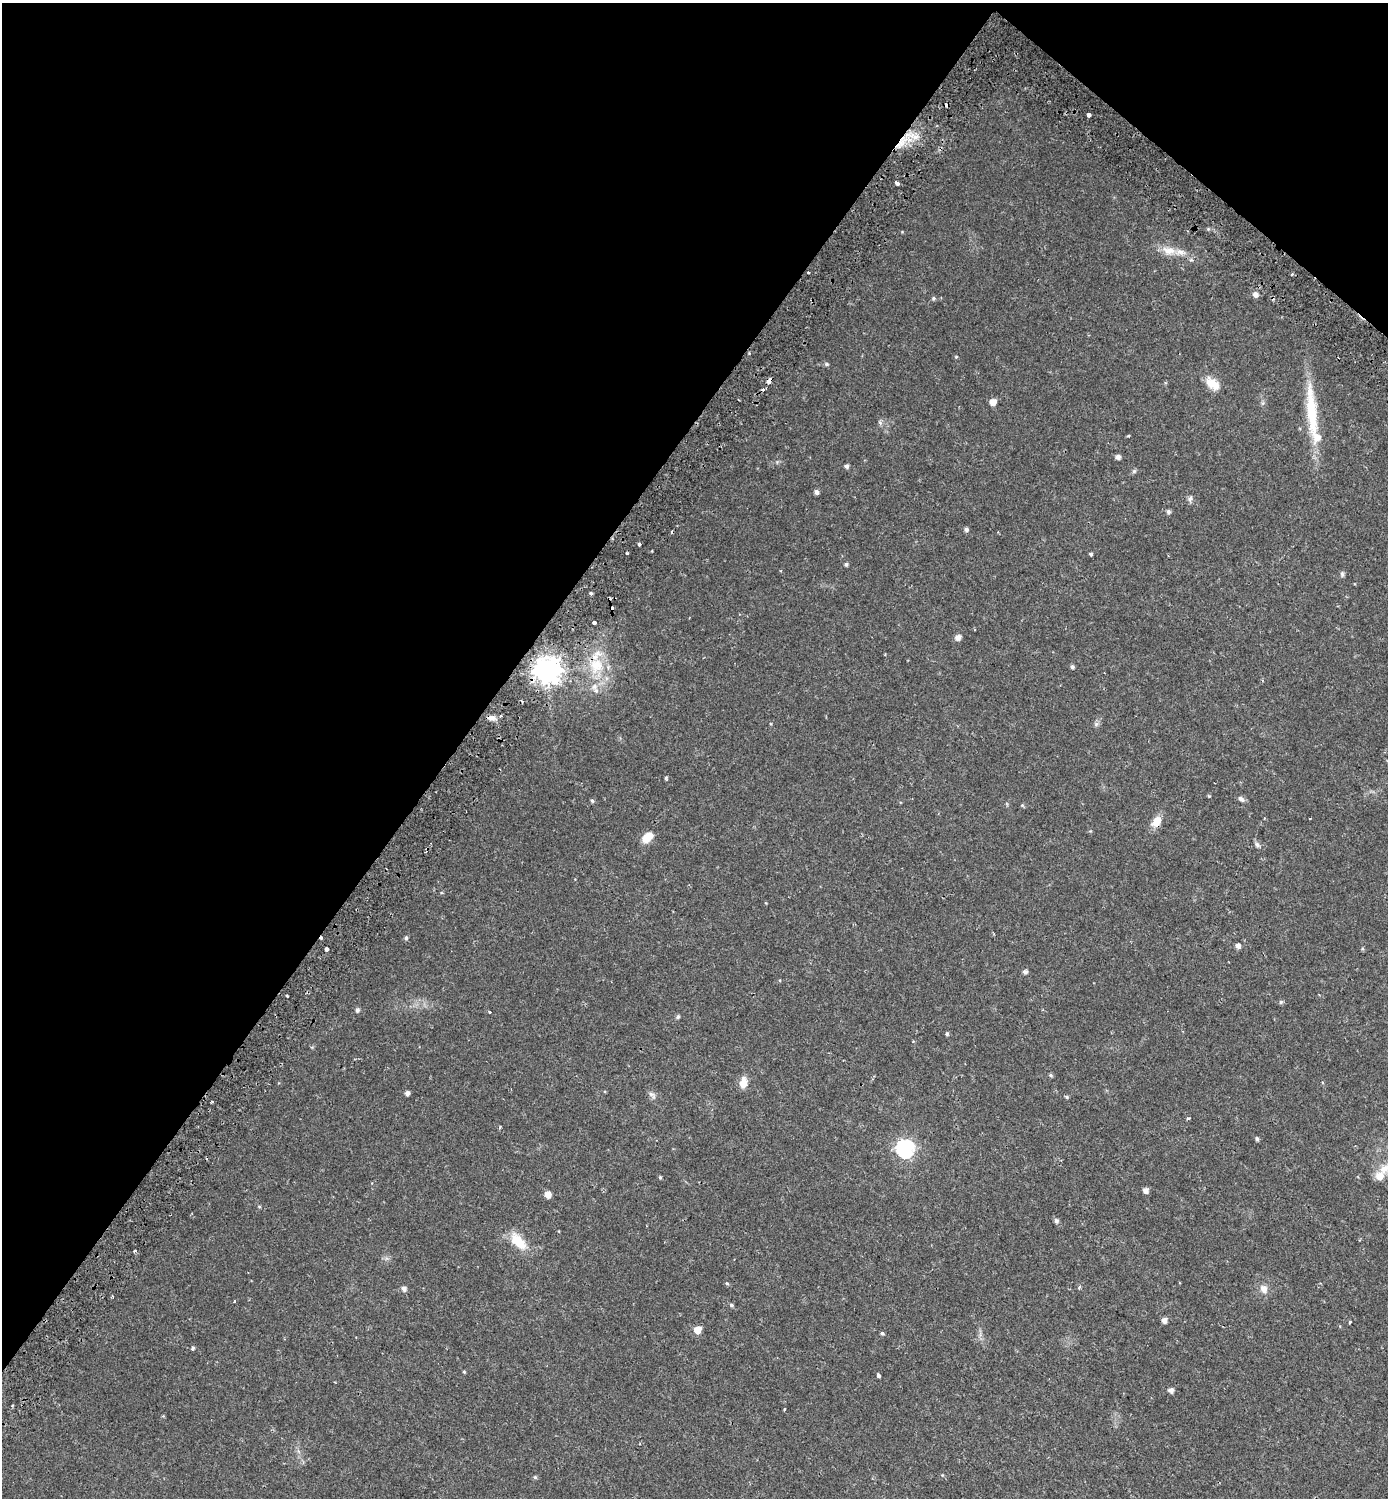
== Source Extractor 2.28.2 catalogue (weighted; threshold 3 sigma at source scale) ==
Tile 2 of 4 x 4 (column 2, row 1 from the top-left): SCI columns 1728-3113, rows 4557-6052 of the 6167 x 6134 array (HDU 1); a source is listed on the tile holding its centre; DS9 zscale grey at full resolution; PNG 1390 x 1500 px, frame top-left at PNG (2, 3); no overlay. Shown black and unused: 36% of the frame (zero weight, under 2 of 3 exposures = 5% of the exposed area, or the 3 px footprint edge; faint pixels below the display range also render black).
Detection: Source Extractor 2.28.2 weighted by HDU 2 'WHT'; one run over the whole footprint, this tile lists its part. Background 0.0158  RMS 0.003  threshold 0.0134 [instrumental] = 3 sigma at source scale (4.5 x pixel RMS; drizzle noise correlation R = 1.50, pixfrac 1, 0.0396/0.0396 arcsec/px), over >= 5 px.
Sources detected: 102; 8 cosmic-ray / hot-pixel residue — not listed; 5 inside a brighter listed object's ellipse — not listed separately; the other 89 listed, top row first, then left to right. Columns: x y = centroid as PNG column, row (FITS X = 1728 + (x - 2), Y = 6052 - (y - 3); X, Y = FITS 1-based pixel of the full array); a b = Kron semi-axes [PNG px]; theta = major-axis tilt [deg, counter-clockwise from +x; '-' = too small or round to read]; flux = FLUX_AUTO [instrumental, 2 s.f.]
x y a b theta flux
947 105 4 4 - 1.4
1088 115 4 3 - 2.5
902 142 24 8 48 5
897 183 5 3 - 1.2
1169 250 20 11 -13 3.8
1191 260 6 4 0 0.44
808 272 3 2 - 0.28
1255 294 6 5 - 1.5
934 298 5 5 - 0.5
956 357 4 4 - 0.31
826 364 5 5 - 0.43
769 381 5 4 - 4
1212 383 19 11 -36 4.3
993 402 5 5 - 3
1312 412 81 12 -85 16
880 423 6 4 -21 0.49
1128 436 3 3 - 0.34
1118 457 5 4 - 1.3
847 466 4 4 - 0.98
1134 471 6 6 - 0.5
817 492 5 4 - 0.97
1190 499 8 6 66 0.81
1168 512 5 5 - 0.76
966 529 5 5 - 0.82
639 544 3 3 - 3.8
1090 554 3 3 - 1.3
846 564 4 4 - 0.58
1342 574 8 5 -82 0.61
591 593 4 3 - 0.48
594 623 3 3 - 2.9
958 637 6 5 - 1.8
596 665 25 20 78 11
1072 667 5 4 - 0.64
547 671 9 9 - 330
596 691 8 6 -74 0.87
492 718 12 7 -5 1.6
1096 724 7 5 47 0.66
666 778 4 4 - 0.33
1209 796 5 3 - 0.28
1241 799 9 6 -37 0.93
592 801 5 4 - 0.45
1022 805 6 4 -71 0.29
1309 818 3 2 - 0.31
1157 821 15 10 60 3.1
647 837 12 8 42 4.7
1257 844 8 5 -73 0.75
406 938 5 4 - 0.55
1238 945 5 5 - 1.4
326 949 3 3 - 20
1025 972 5 5 - 0.92
287 996 3 3 - 1.1
1281 1002 6 5 - 0.52
357 1010 5 5 - 0.88
678 1017 6 4 68 0.45
947 1034 4 4 - 0.48
1051 1075 6 4 -23 0.44
743 1083 12 7 79 3.1
407 1093 4 4 - 1.1
652 1095 12 7 -36 1.1
1066 1097 5 4 - 0.39
212 1102 3 3 - 0.52
1188 1118 5 3 - 0.37
500 1127 4 3 - 0.35
1257 1139 5 4 - 0.57
905 1149 7 7 - 86
1385 1168 24 11 33 4.4
660 1177 4 4 - 0.34
1146 1190 5 5 - 1.5
548 1194 5 5 - 2.8
259 1206 5 3 - 0.29
1056 1221 6 5 - 0.86
518 1242 23 12 -45 6.9
135 1251 4 3 - 0.45
727 1283 5 4 - 0.38
404 1288 5 5 - 1.4
1264 1289 12 10 -71 2
113 1296 4 2 - 0.29
234 1301 3 3 - 0.49
731 1305 5 4 - 0.49
1164 1320 5 5 - 1.5
1350 1322 3 3 - 0.56
697 1330 6 5 - 3.7
882 1333 4 4 - 0.48
193 1348 4 3 - 0.64
464 1372 4 3 - 0.3
878 1375 4 3 - 1.9
1171 1390 5 5 - 1.4
784 1409 3 2 - 0.38
535 1477 5 5 - 0.42
Overlapping masked pixels (flux is a lower limit): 7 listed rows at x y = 947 105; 902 142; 769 381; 596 665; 547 671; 492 718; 1157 821
Isophote crosses this tile's border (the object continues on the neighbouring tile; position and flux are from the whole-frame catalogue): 1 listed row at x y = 1385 1168